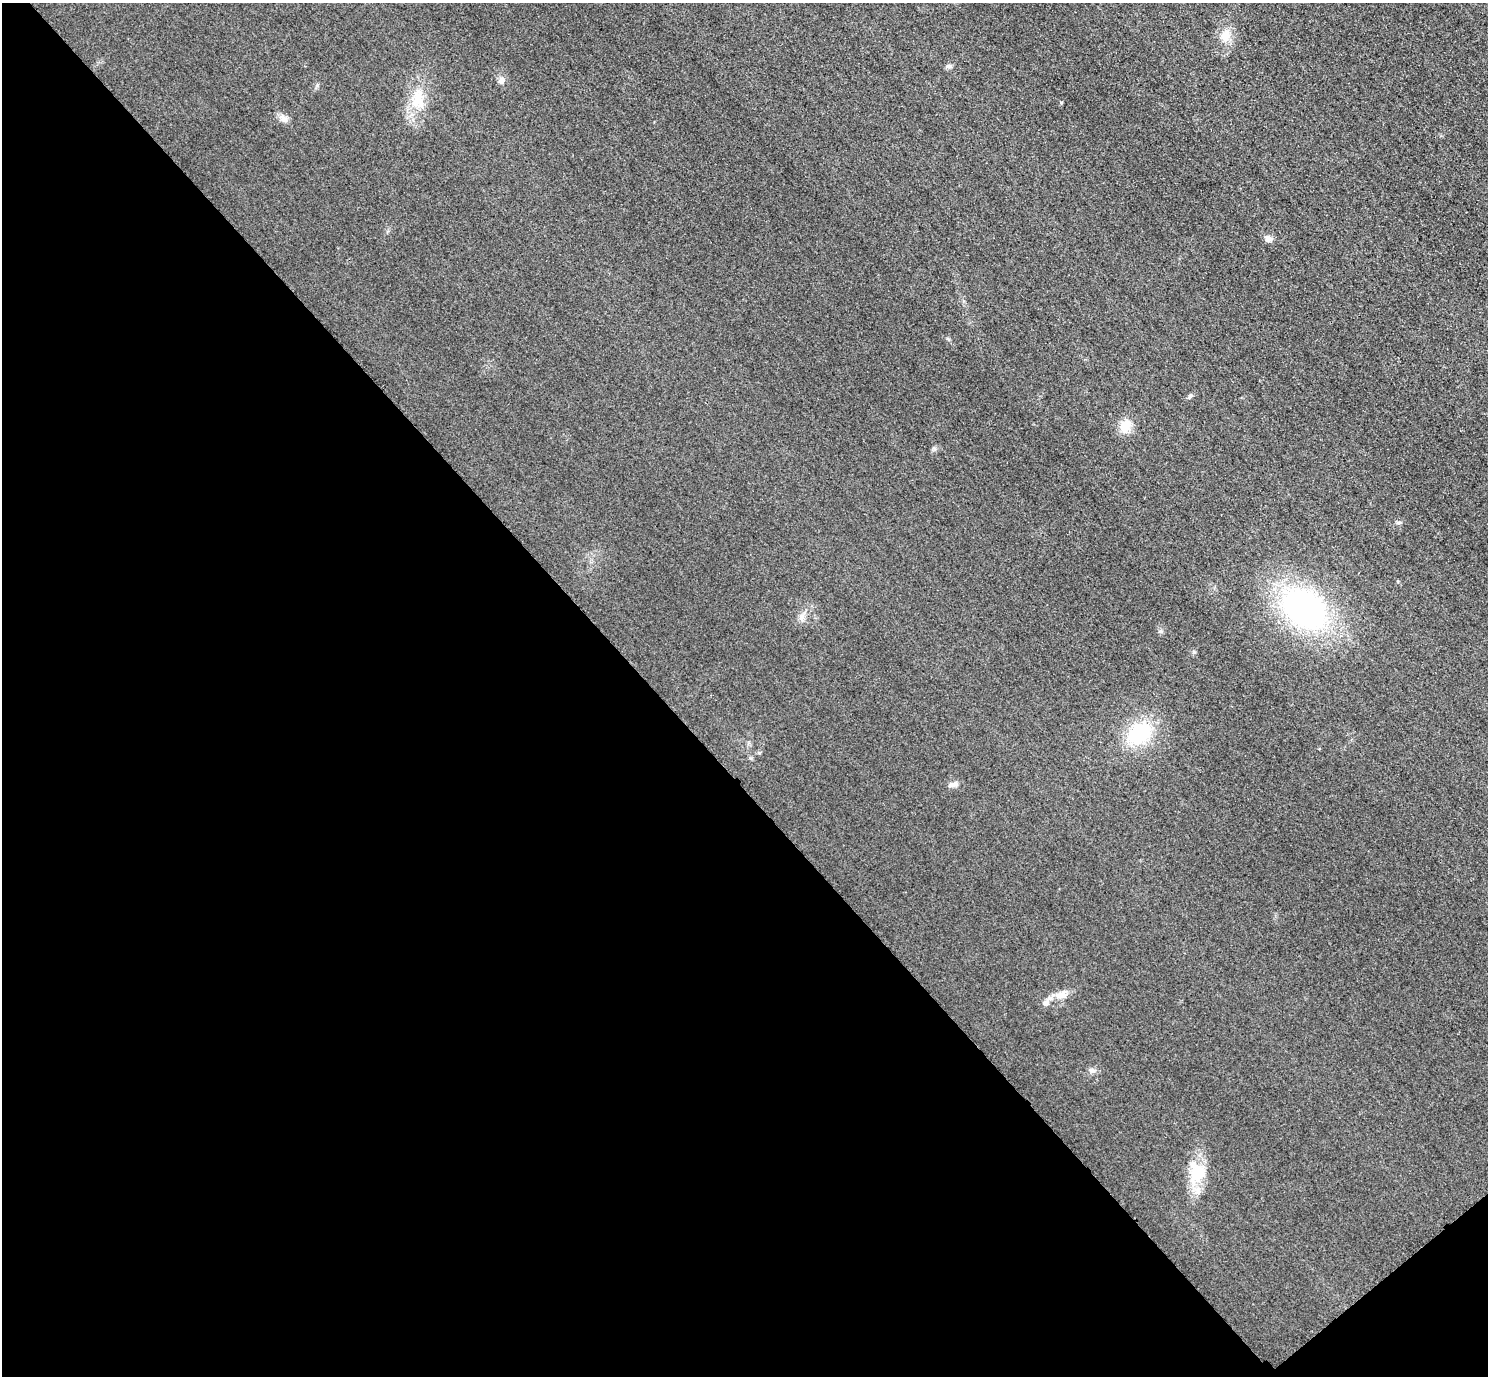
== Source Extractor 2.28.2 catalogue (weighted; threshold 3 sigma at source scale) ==
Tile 14 of 4 x 4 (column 2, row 4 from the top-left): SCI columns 1518-3003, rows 184-1557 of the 6005 x 6003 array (HDU 1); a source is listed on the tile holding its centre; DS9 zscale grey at full resolution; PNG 1490 x 1378 px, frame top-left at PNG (2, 3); no overlay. Shown black and unused: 45% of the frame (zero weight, under 3 of 4 exposures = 3% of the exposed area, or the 3 px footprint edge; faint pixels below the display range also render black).
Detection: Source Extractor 2.28.2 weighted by HDU 2 'WHT'; one run over the whole footprint, this tile lists its part. Background 0.0513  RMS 0.016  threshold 0.0718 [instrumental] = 3 sigma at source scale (4.5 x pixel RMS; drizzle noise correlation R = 1.50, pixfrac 1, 0.05/0.05 arcsec/px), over >= 5 px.
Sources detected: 19; all 19 listed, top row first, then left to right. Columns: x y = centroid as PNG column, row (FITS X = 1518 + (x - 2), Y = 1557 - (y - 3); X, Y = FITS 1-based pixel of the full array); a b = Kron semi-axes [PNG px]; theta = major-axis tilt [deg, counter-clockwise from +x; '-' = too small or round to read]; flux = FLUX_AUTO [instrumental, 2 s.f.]
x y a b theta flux
1226 36 19 12 58 20
949 66 8 6 14 3.8
501 81 10 7 55 7.6
418 99 30 17 87 47
1061 103 4 4 - 1.7
284 119 13 8 -32 8.8
1268 239 9 8 - 7.3
1190 396 8 4 65 3.2
1125 426 19 14 73 21
934 448 6 5 - 3.1
1399 522 6 4 0 2.6
1304 609 45 30 -36 470
802 616 7 6 - 5.7
1139 733 26 19 36 100
953 784 13 6 16 6.9
1061 995 15 9 20 15
1046 1002 16 8 43 11
1092 1070 8 5 -7 4.4
1197 1173 28 21 89 57
Unlisted compact peaks at least as high as the median listed source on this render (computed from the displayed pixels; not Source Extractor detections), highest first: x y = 1194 652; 317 85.